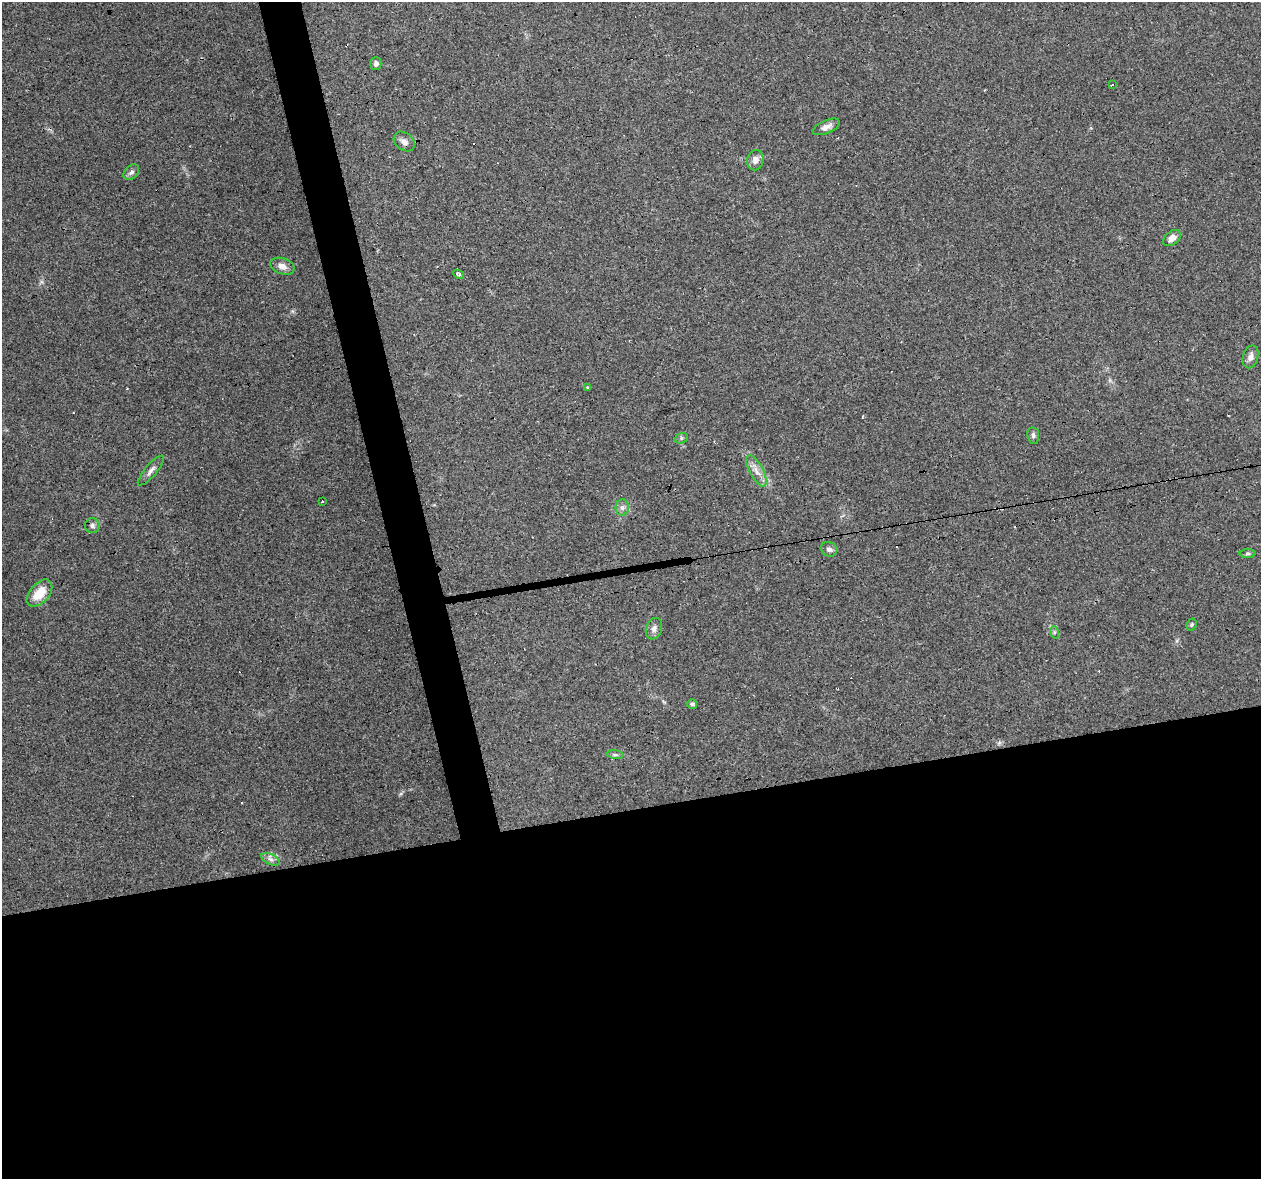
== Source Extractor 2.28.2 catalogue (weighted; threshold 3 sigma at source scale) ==
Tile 15 of 4 x 4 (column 3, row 4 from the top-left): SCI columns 2519-3777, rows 84-1260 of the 5036 x 4824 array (HDU 1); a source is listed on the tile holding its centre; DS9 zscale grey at full resolution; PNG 1263 x 1181 px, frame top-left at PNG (2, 2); each listed source drawn as its Kron ellipse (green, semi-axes under 4 px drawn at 4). Shown black and unused: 34% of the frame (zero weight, under 3 of 4 exposures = <1% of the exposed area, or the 3 px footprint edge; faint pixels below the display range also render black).
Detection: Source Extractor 2.28.2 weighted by HDU 2 'WHT'; one run over the whole footprint, this tile lists its part. Background 0.102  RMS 0.0062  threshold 0.0279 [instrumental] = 3 sigma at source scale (4.5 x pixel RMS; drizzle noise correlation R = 1.50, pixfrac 1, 0.0396/0.0396 arcsec/px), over >= 5 px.
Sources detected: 32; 5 cosmic-ray / hot-pixel residue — neither listed nor drawn; the other 27 listed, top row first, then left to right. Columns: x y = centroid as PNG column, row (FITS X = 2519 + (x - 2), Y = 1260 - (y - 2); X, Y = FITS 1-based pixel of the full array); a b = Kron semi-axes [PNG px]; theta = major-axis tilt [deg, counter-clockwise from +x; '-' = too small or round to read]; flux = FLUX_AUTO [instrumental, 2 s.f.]
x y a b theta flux
376 64 6 5 - 2.1
1112 85 3 2 - 1.2
826 127 14 6 24 3.3
404 141 11 8 -38 3.4
755 160 10 8 80 3.9
131 172 9 6 44 2
1172 238 10 6 40 4.3
282 266 12 8 -19 3.9
458 274 5 4 - 1.6
1251 357 11 7 75 3
587 387 3 3 - 1.6
1033 435 8 6 -82 1.6
681 438 6 5 - 1.2
151 470 19 6 50 3.1
756 471 17 6 -62 4.8
322 501 3 2 - 0.95
622 508 8 6 -89 2.2
92 526 7 7 - 1.8
829 549 8 7 - 2.3
1248 554 8 4 0 0.97
39 593 16 9 49 12
1192 624 6 4 69 0.89
654 629 11 8 70 2.6
1054 632 6 4 -72 0.94
692 704 5 4 - 1.5
615 755 8 4 -8 1.1
270 859 10 5 -27 2.3